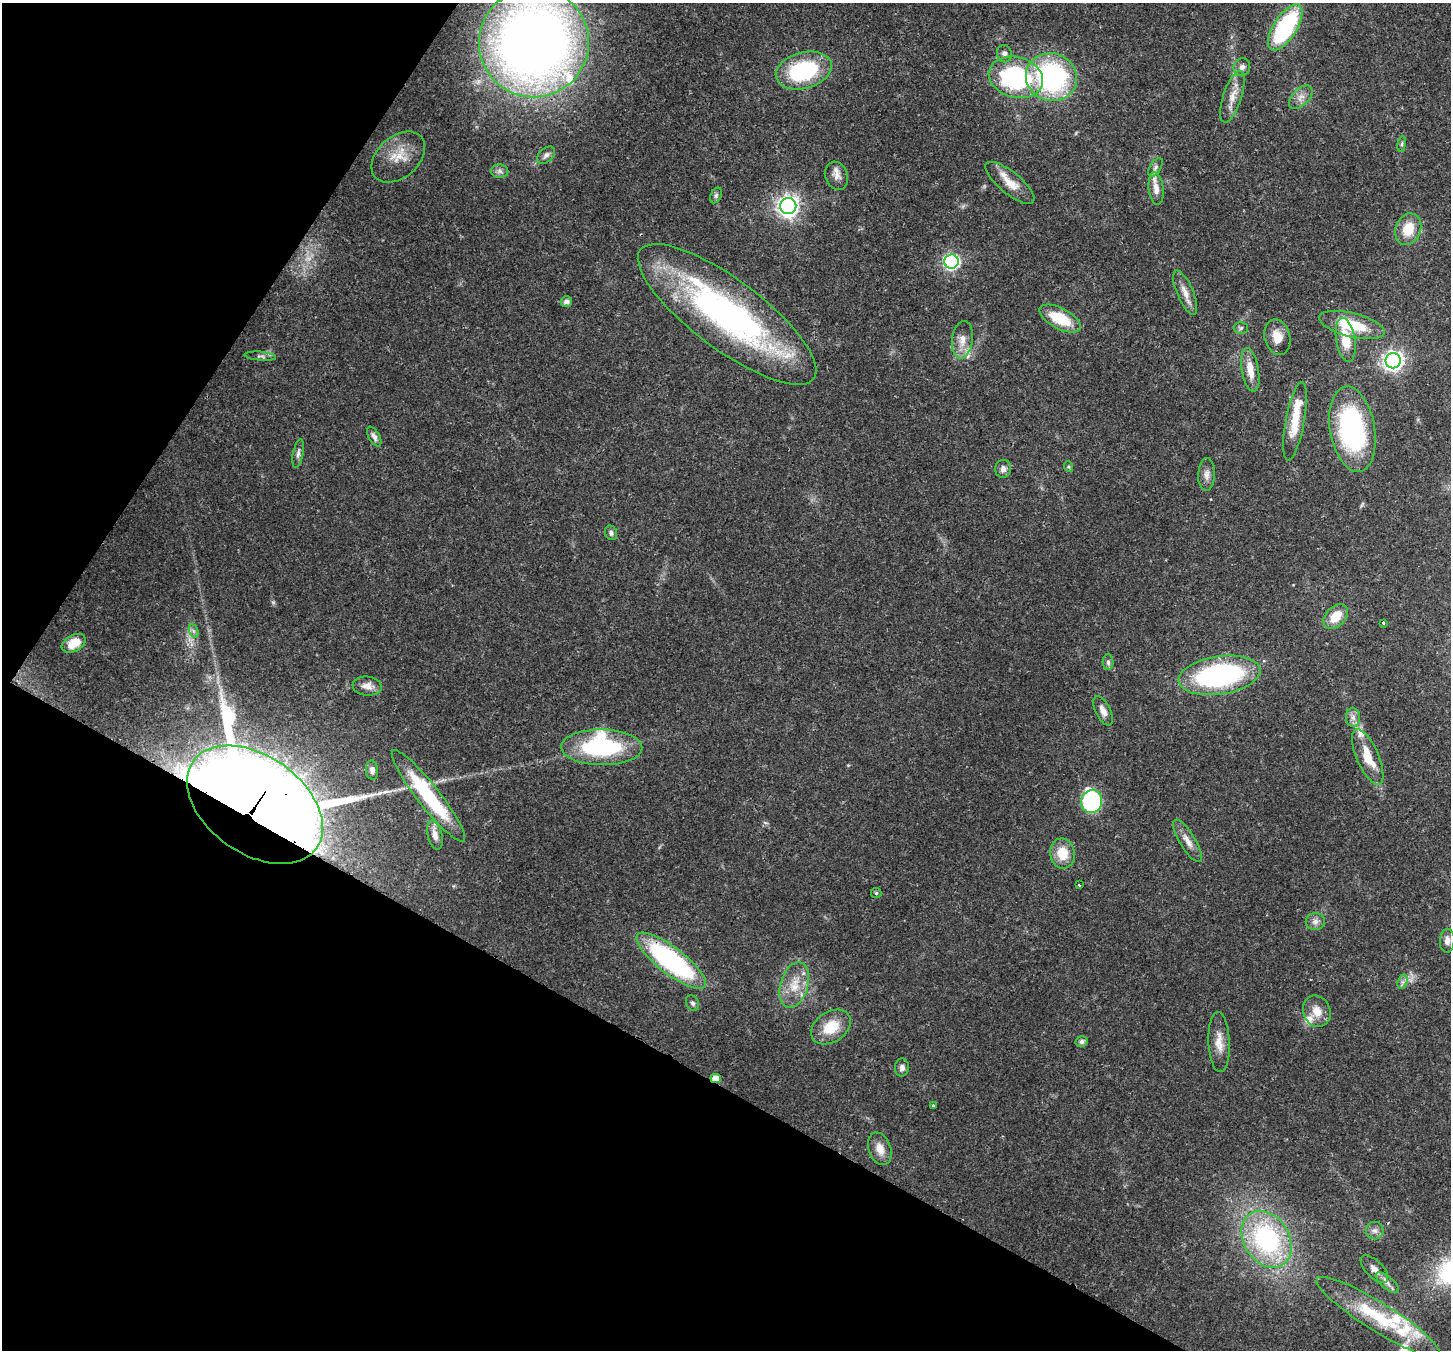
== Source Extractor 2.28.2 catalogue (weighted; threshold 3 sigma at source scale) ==
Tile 9 of 4 x 4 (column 1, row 3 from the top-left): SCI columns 71-1519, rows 1703-3050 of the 5932 x 6037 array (HDU 1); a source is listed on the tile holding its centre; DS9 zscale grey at full resolution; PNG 1453 x 1352 px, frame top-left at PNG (2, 3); each listed source drawn as its Kron ellipse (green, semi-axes under 4 px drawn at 4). Shown black and unused: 29% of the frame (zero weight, under 3 of 4 exposures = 7% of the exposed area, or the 3 px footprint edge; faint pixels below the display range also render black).
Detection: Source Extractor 2.28.2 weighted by HDU 2 'WHT'; one run over the whole footprint, this tile lists its part. Background 0.103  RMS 0.004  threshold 0.0179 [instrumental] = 3 sigma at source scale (4.5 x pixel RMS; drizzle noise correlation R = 1.50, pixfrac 1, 0.0396/0.0396 arcsec/px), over >= 5 px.
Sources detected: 93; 2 too faint to see at this stretch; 1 inside a brighter object's white glare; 1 long thin detection or spike segment (spike, bleed or trail) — neither listed nor drawn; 9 inside a brighter listed object's ellipse — not listed separately; the other 80 listed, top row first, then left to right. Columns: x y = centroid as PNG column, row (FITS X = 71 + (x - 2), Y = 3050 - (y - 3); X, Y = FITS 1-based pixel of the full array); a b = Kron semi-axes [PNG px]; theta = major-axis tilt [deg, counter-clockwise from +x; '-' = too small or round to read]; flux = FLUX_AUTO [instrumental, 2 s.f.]
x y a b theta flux
1285 27 26 11 58 50
534 43 55 54 - 450
1004 54 9 7 -76 1.5
1242 67 9 8 - 1.8
804 70 28 18 15 40
1016 77 27 20 -15 59
1051 77 26 23 -16 69
1232 97 27 9 72 5.3
1301 97 14 8 45 2.8
1402 144 8 4 81 0.68
546 155 10 7 42 1.7
398 157 31 20 41 10
1155 167 10 5 58 1.2
500 171 9 6 -1 1.5
836 176 14 11 -69 3
1010 183 30 11 -39 6.9
1156 189 16 7 -84 3.4
716 195 8 5 63 0.92
788 206 8 8 - 220
1408 229 16 12 69 9.1
951 261 7 7 - 88
1185 293 24 8 -67 4
566 302 6 5 - 1.7
727 314 108 35 -37 140
1060 318 22 10 -27 15
1352 325 33 12 -14 17
1241 328 7 6 - 0.89
1277 337 18 13 -76 5.9
962 340 19 10 82 4.6
1346 340 22 9 -80 10
260 356 16 4 -5 1.3
1393 361 8 7 - 190
1250 370 22 8 -80 6.3
1295 421 40 9 80 11
1352 429 43 22 -80 66
374 436 11 5 -60 1.7
298 453 14 5 79 1.5
1069 467 5 3 - 0.5
1003 469 9 8 - 2
1207 474 16 8 87 2.6
611 533 7 5 -65 1.1
1336 617 14 9 46 7.9
1383 623 3 3 - 0.49
194 631 7 4 -70 0.94
74 643 13 8 27 5.5
1108 662 8 5 -88 1.1
1219 675 41 19 8 75
367 686 14 9 -6 3.2
1103 711 16 7 -63 2.6
1353 717 9 7 -88 2
602 747 40 18 -1 47
1368 757 30 11 -66 9.8
372 770 10 6 -85 1.6
428 796 57 11 -52 33
1092 801 12 10 79 41
255 805 75 49 -35 2800
435 835 15 7 -75 3
1187 841 24 7 -59 3.9
1062 853 15 12 -81 8.6
1079 885 3 3 - 0.51
876 893 5 5 - 0.63
1315 921 9 8 - 2
1447 941 12 7 86 2.2
671 961 42 13 -38 74
1402 982 7 4 71 1.1
794 985 23 14 74 8.6
693 1003 8 6 -64 1.2
1317 1011 16 13 -67 5.2
831 1027 21 15 33 11
1082 1042 6 5 - 1.5
1219 1042 30 10 -87 5.7
902 1067 9 7 89 1.8
716 1079 5 4 - 5.1
933 1106 4 3 - 0.49
880 1149 17 11 -71 4.8
1375 1231 9 8 - 1.7
1267 1239 30 22 -58 61
1374 1269 17 8 -46 3
1387 1283 14 6 -40 2.2
1378 1317 72 14 -32 29
Overlapping masked pixels (flux is a lower limit): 4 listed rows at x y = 727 314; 255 805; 671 961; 716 1079
Isophote crosses this tile's border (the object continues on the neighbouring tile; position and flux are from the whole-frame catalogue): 1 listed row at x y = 534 43